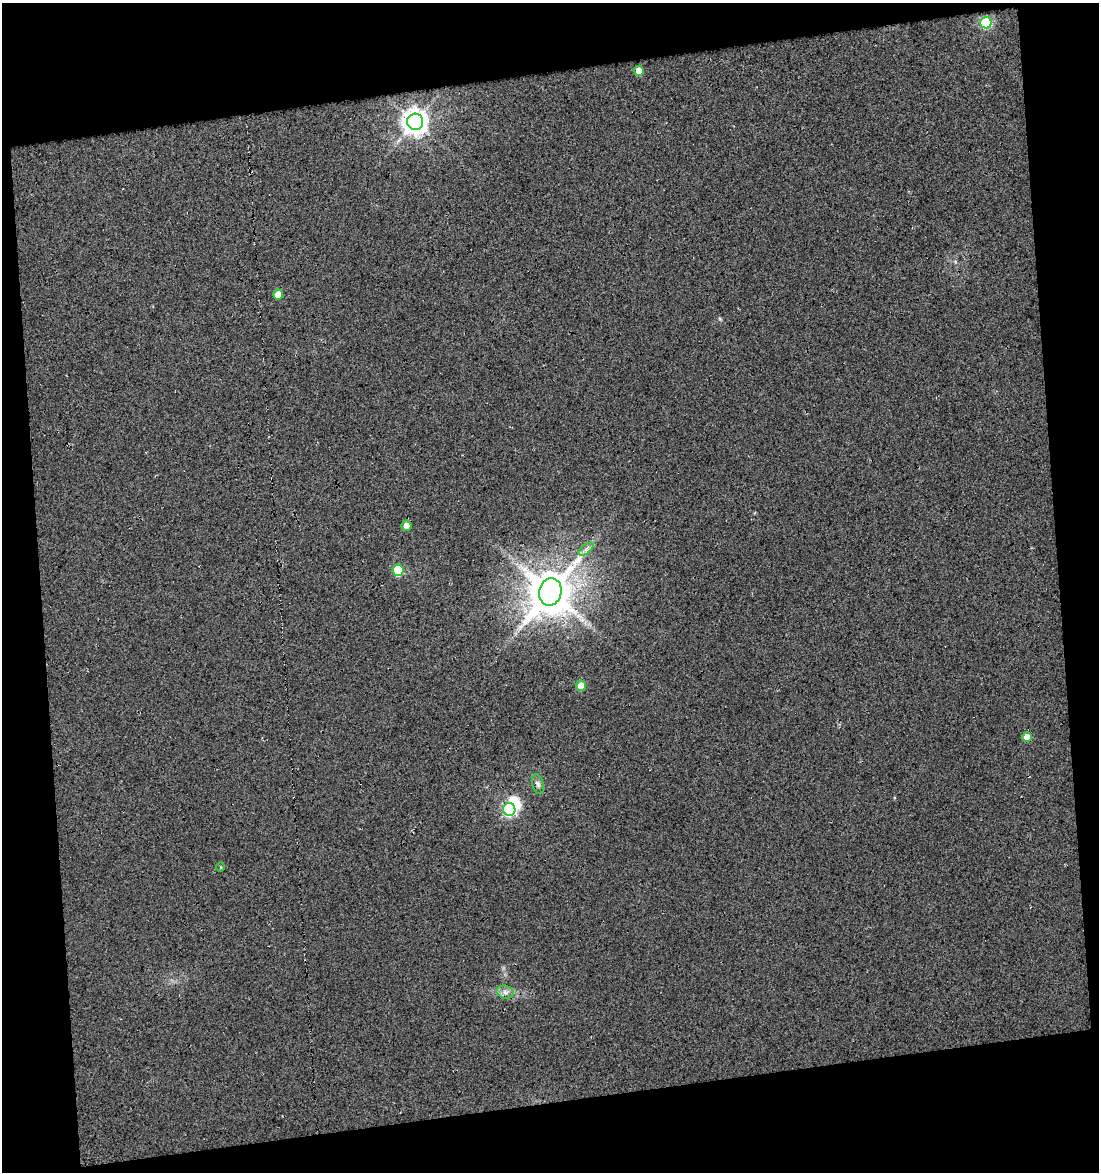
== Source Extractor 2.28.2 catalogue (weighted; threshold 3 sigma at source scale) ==
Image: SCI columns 15-1111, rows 1-1170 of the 1120 x 1170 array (HDU 1 of 3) = the unmasked area's bounding box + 8 px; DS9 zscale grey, full resolution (1 PNG px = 1 image px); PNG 1101 x 1174 px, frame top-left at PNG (2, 3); each listed source drawn as its Kron ellipse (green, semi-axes under 4 px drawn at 4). Shown black and unused: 19% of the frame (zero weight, under 3 of 5 exposures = <1% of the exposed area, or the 3 px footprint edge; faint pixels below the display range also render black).
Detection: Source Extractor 2.28.2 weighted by HDU 2 'WHT'. Background 0.0141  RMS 0.022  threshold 0.0985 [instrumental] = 3 sigma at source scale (4.5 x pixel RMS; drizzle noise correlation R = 1.50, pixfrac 1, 0.0396/0.0396 arcsec/px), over >= 5 px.
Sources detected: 15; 1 inside a brighter object's white glare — neither listed nor drawn; the other 14 listed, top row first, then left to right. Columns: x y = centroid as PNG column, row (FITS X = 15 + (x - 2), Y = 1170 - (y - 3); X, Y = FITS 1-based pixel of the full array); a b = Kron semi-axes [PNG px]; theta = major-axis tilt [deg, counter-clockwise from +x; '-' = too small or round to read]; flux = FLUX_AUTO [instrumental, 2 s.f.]
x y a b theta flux
986 23 6 5 - 210
639 71 5 4 - 36
415 122 8 8 - 2200
278 295 5 4 - 29
406 526 5 5 - 17
586 549 9 4 37 7.1
398 570 6 5 - 110
550 592 14 11 76 8800
581 686 5 5 - 30
1027 737 5 5 - 31
538 784 10 6 -75 7.1
509 809 6 6 - 370
221 867 5 3 - 1.8
505 992 9 6 -13 8.9